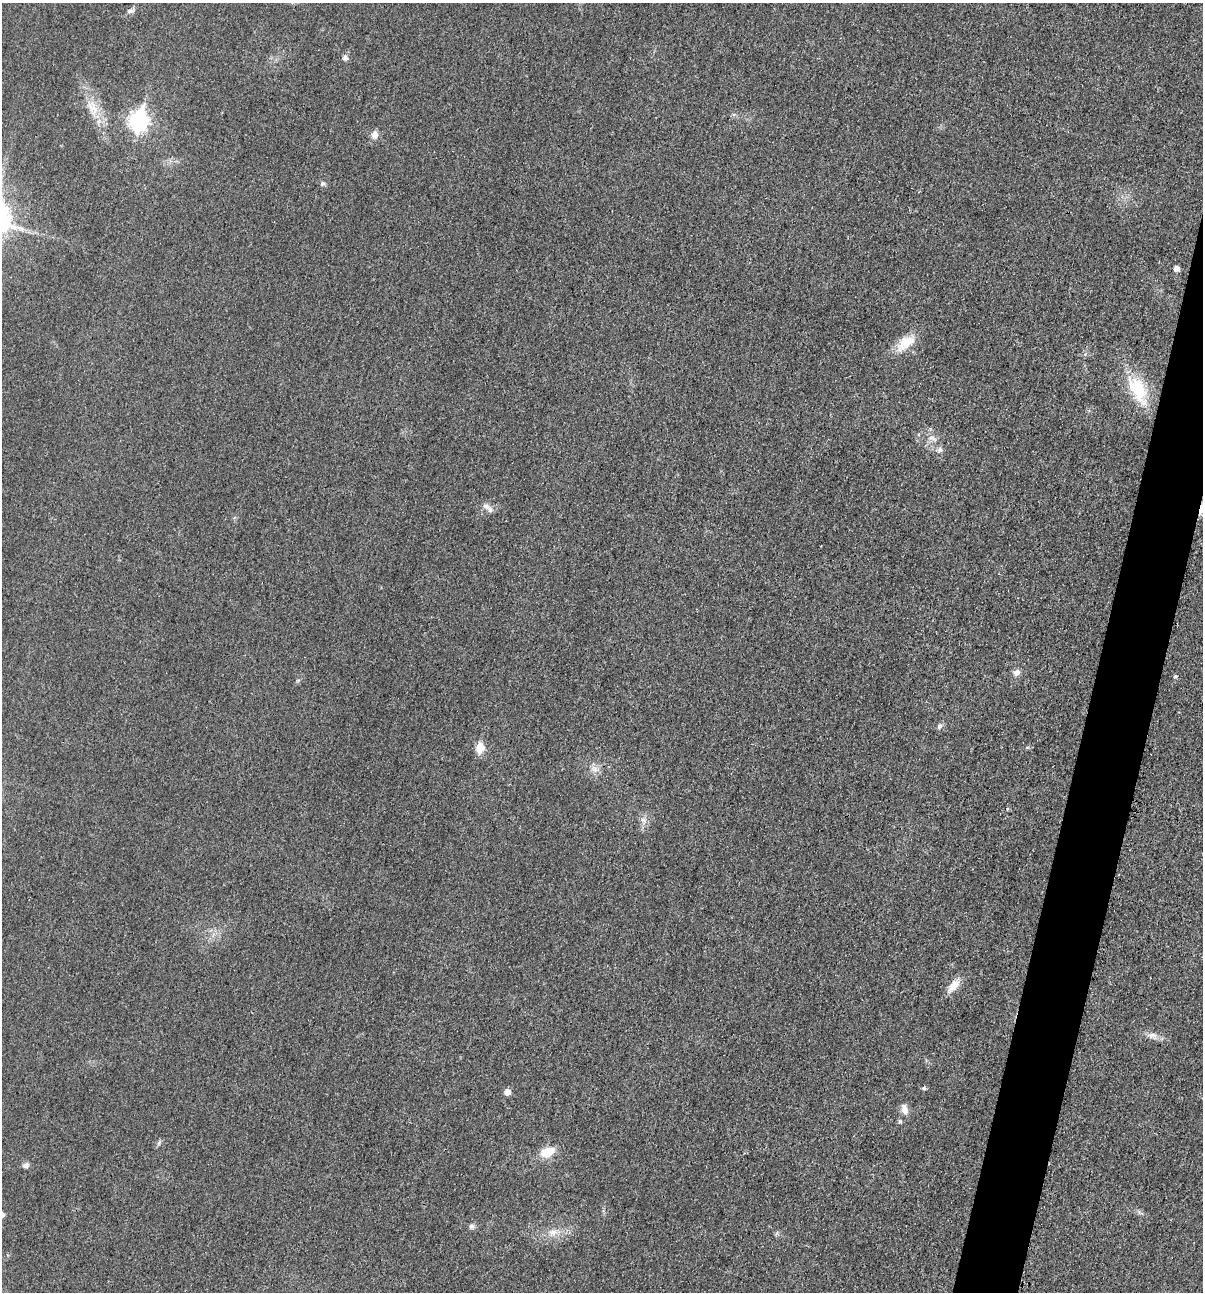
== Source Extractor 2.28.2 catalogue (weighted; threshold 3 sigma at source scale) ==
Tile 10 of 4 x 4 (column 2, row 3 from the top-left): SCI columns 1331-2531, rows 1302-2591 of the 5200 x 5181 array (HDU 1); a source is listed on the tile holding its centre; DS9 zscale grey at full resolution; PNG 1205 x 1294 px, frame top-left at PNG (2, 3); no overlay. Shown black and unused: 4% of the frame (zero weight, under 3 of 4 exposures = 1% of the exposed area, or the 3 px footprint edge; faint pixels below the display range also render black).
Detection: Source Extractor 2.28.2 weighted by HDU 2 'WHT'; one run over the whole footprint, this tile lists its part. Background 0.0299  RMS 0.0059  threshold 0.0265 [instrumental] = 3 sigma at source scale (4.5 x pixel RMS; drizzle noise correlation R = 1.50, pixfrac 1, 0.05/0.05 arcsec/px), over >= 5 px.
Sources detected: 30; all 30 listed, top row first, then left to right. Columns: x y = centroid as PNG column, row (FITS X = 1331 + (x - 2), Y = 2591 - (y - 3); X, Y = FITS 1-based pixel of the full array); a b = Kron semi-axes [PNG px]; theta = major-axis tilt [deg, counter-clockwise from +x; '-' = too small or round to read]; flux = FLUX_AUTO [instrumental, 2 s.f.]
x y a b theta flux
130 11 9 5 9 1.6
345 57 8 6 -52 1.8
93 108 27 13 -68 12
139 121 9 7 74 210
374 135 10 8 71 3.5
323 183 6 6 - 1.2
1176 268 5 4 - 4
905 343 29 13 36 12
1138 390 44 20 -64 26
932 438 10 6 -21 2.5
940 450 8 7 - 1.9
486 506 11 7 -25 3.4
1202 509 14 7 66 5.3
1016 672 8 8 - 2.7
1175 676 5 5 - 1
940 726 7 6 - 1.7
1027 747 5 3 - 0.7
480 748 11 9 83 7.5
595 769 10 6 -27 2.8
643 820 8 6 -44 2
953 986 19 10 50 6.6
1152 1035 14 8 -18 3.9
924 1088 6 5 - 0.99
507 1092 5 5 - 4.5
904 1109 14 8 -73 3.9
900 1121 6 5 - 0.92
547 1152 13 9 22 12
26 1165 8 6 27 2
471 1226 7 7 - 1.7
553 1232 11 8 27 4.1
Overlapping masked pixels (flux is a lower limit): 1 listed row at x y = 1202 509
Isophote crosses this tile's border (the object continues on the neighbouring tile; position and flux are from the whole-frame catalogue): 1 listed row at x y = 1202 509